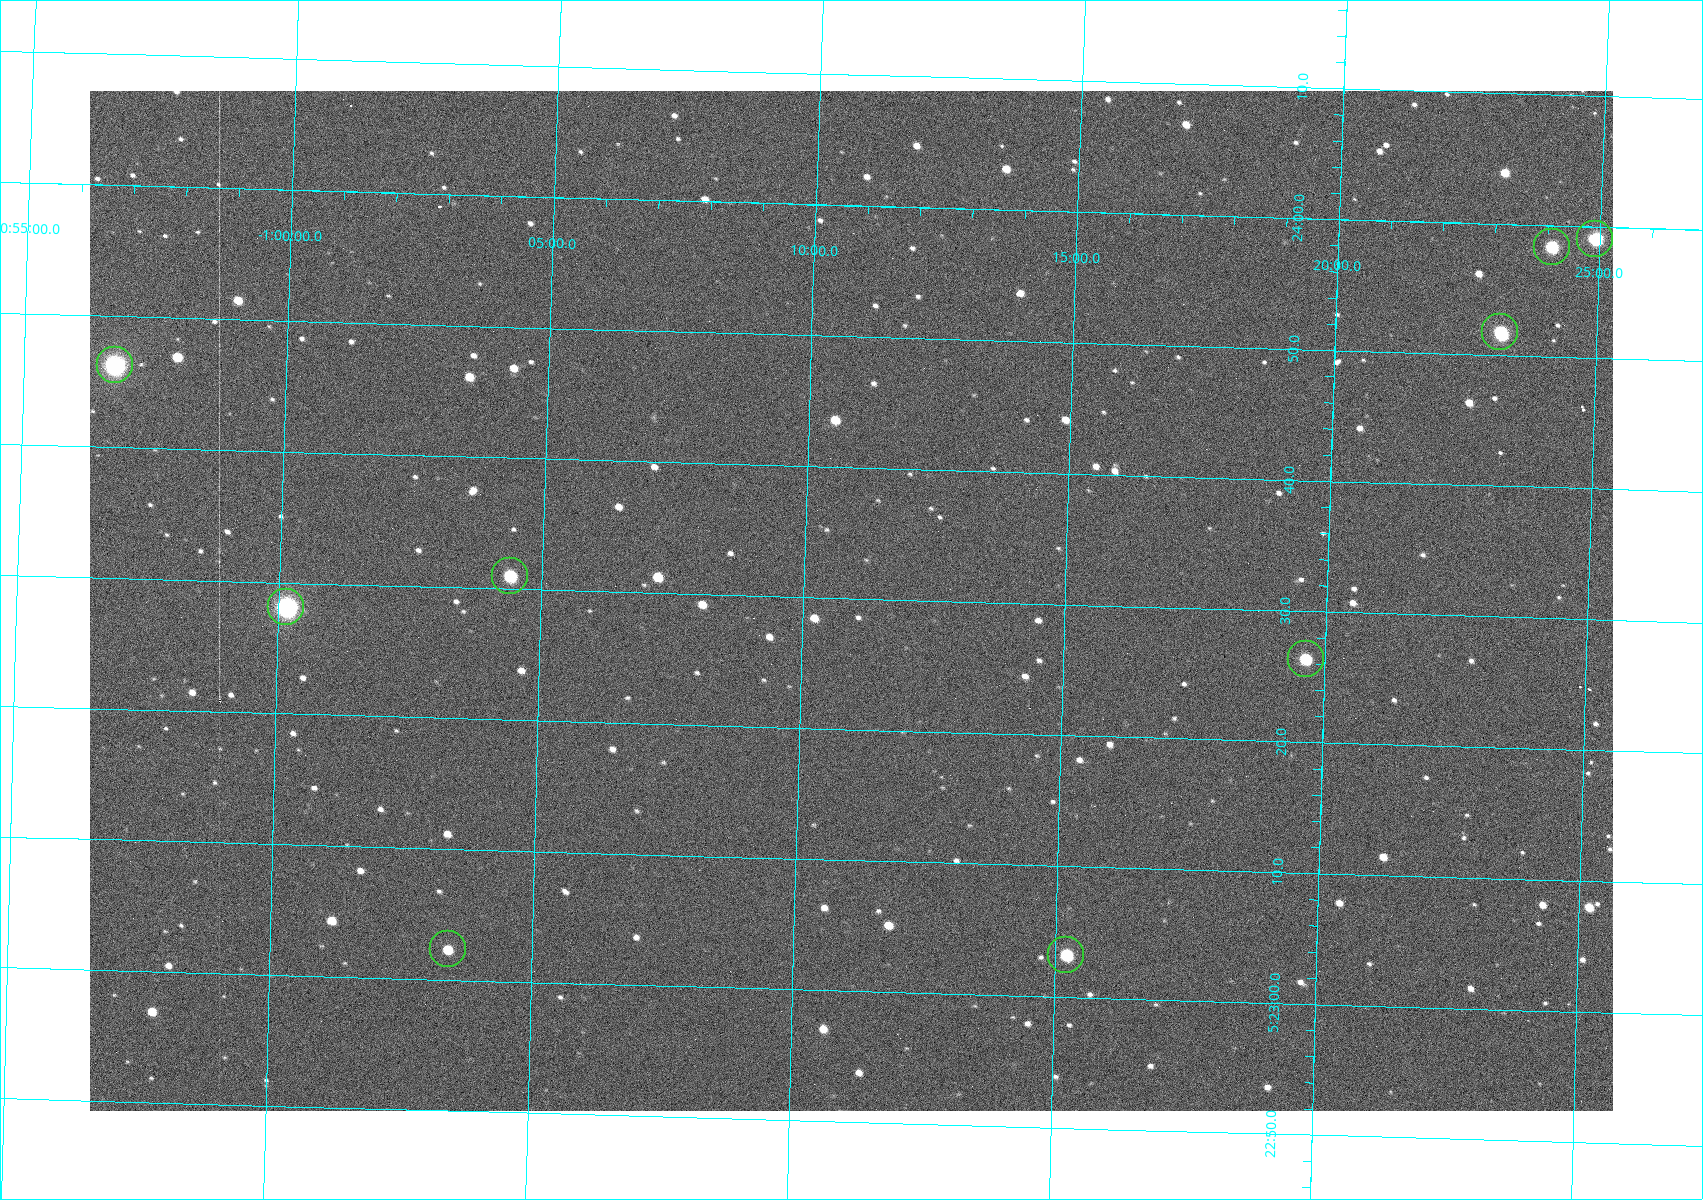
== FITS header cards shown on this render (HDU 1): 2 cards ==
NAXIS1  =                 1523
NAXIS2  =                 1020

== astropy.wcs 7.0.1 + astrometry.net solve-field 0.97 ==
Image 1523 x 1020 px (HDU 1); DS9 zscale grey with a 90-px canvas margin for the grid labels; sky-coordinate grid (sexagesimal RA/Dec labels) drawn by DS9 from the SOLVED WCS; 9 Tycho-2 reference stars matched to detected sources circled (green)
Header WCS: RA---TAN/DEC--TAN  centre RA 05:23:30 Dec -01:11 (80.87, -1.18 deg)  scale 1.15 arcsec/px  FOV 29.1' x 19.5'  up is +88 deg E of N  parity flipped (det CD > 0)
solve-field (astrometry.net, Tycho-2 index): VERIFIED the header's WCS against the Tycho-2 star catalogue (9 matches, 0 conflicts) and refined it, rather than solving blind
Solved WCS: RA---TAN-SIP/DEC--TAN-SIP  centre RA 05:23:30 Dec -01:11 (80.87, -1.18 deg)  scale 1.15 arcsec/px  FOV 29.1' x 19.5'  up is +88 deg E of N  parity flipped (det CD > 0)
The solver's refit moves the header's centre by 0.28 arcsec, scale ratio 1.001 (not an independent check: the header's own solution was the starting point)
Tycho-2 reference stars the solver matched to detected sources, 9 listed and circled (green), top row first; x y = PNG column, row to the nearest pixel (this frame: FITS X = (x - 90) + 1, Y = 1020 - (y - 91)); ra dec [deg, ICRS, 3 dp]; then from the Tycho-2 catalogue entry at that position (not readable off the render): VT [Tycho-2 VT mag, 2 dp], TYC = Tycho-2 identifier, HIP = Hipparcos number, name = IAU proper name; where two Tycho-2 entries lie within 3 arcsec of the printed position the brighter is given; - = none
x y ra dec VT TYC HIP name
1595 239 80.996 -1.415 9.95 4753-1018-1 - -
1552 247 80.993 -1.402 10.12 4753-1097-1 - -
1500 332 80.966 -1.386 10.33 4753-1182-1 - -
115 365 80.943 -0.946 8.91 4753-387-1 - -
510 576 80.879 -1.073 10.48 4753-1534-1 - -
286 607 80.867 -1.002 7.84 4753-1205-1 25199 -
1306 659 80.860 -1.327 11.24 4753-1591-1 - -
448 949 80.760 -1.057 11.82 4753-1463-1 - -
1066 955 80.764 -1.254 10.69 4753-1358-1 - -